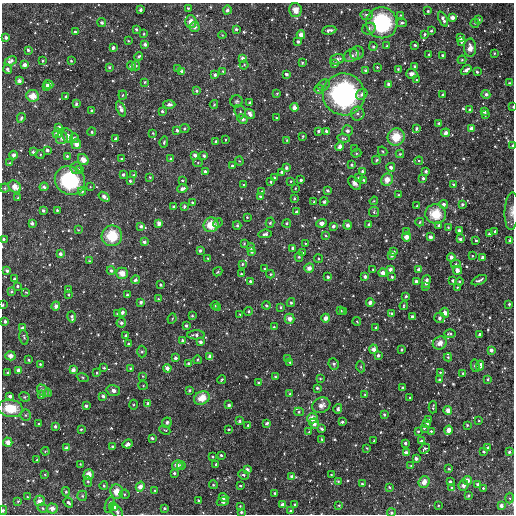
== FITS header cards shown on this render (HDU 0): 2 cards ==
NAXIS1  =                  512
NAXIS2  =                  512

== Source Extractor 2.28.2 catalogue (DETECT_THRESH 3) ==
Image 512 x 512 px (HDU 0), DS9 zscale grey, 1 PNG px = 1 image px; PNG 516 x 516 px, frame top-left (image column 1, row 512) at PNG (2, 3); each listed source drawn as its Kron ellipse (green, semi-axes under 4 px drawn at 4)
Background 2850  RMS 140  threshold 414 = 3 sigma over >= 5 px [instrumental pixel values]
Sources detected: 601; of the 601, the 500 brightest by FLUX_AUTO listed and drawn (101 fainter detections omitted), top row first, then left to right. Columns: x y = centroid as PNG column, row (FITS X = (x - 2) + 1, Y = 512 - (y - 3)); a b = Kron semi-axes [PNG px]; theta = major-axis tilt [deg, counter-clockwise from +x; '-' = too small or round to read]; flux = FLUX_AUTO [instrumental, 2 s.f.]
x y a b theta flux
188 8 3 3 - 1.7e+04
140 10 3 3 - 3.1e+04
227 10 4 4 - 4.1e+04
295 10 7 6 - 8.0e+04
428 11 3 3 - 1.4e+04
366 15 6 5 - 3.2e+04
401 15 3 3 - 1.2e+04
452 17 4 4 - 6.0e+04
443 19 8 4 -66 5.0e+04
478 20 4 3 - 3.1e+04
102 22 4 4 - 2.9e+04
191 22 6 6 - 8.1e+04
382 23 15 15 - 8.5e+05
402 23 5 4 - 2.4e+04
475 23 4 4 - 1.1e+04
194 27 5 5 - 5.0e+04
136 29 3 3 - 2.3e+04
236 29 3 3 - 2.6e+04
369 29 7 5 27 3.3e+04
329 30 7 3 9 4.6e+04
431 31 4 3 - 1.8e+04
75 32 4 3 - 2.5e+04
144 34 3 2 - 1.3e+04
425 34 4 3 - 1.7e+04
222 35 4 4 - 1.1e+04
301 35 4 4 - 6.9e+04
6 38 3 3 - 3.2e+04
460 38 4 3 - 4.1e+04
129 41 3 3 - 1.3e+04
298 41 3 3 - 2.6e+04
461 41 4 4 - 4.1e+04
145 44 3 3 - 3.4e+04
415 45 3 3 - 1.7e+04
373 46 4 4 - 1.9e+04
387 46 3 3 - 1.5e+04
113 47 3 3 - 3.2e+04
470 48 9 6 89 7.4e+04
28 50 3 3 - 2.6e+04
357 53 7 6 - 2.8e+04
494 53 3 3 - 1.1e+04
429 54 3 3 - 1.7e+04
351 55 8 6 29 3.6e+04
442 55 3 3 - 2.1e+04
139 56 4 3 - 1.7e+04
243 58 4 4 - 3.3e+04
337 59 7 5 19 4.4e+04
462 60 4 4 - 1.1e+04
11 61 6 4 26 4.5e+04
43 61 3 3 - 1.6e+04
71 61 3 3 - 1.2e+04
302 62 3 3 - 1.7e+04
335 64 4 3 - 3.1e+04
24 65 4 4 - 5.7e+04
244 65 4 4 - 1.2e+04
131 66 4 4 - 3.1e+04
136 66 4 4 - 1.5e+04
415 66 3 3 - 2.1e+04
109 67 4 4 - 2.2e+04
377 67 3 3 - 1.3e+04
7 69 5 3 - 3.2e+04
178 69 3 3 - 2.2e+04
398 69 3 3 - 1.7e+04
366 70 4 3 - 1.8e+04
466 70 6 3 39 4.3e+04
182 71 3 3 - 3.1e+04
223 71 3 3 - 1.4e+04
477 72 3 3 - 1.5e+04
286 74 3 3 - 3.2e+04
412 74 6 5 - 3.2e+04
215 75 4 3 - 2.7e+04
416 80 3 2 - 1.1e+04
19 81 4 4 - 5.0e+04
145 82 4 3 - 1.6e+04
509 83 3 3 - 1.6e+04
48 84 5 4 - 3.6e+04
388 84 3 3 - 2.7e+04
324 85 6 5 - 2.1e+04
46 87 4 3 - 2.9e+04
319 89 4 4 - 2.4e+04
197 91 4 3 - 2.4e+04
277 94 3 3 - 1.2e+04
344 94 21 21 - 1.8e+06
362 94 6 5 - 3.3e+04
486 94 4 4 - 3.2e+04
123 95 4 4 - 1.2e+04
443 95 3 3 - 3.1e+04
32 96 6 6 - 1.1e+05
66 97 3 3 - 2.0e+04
237 101 6 6 - 1.8e+04
250 102 3 3 - 2.3e+04
76 104 4 3 - 2.8e+04
169 104 6 4 -2 4.2e+04
214 104 4 3 - 1.4e+04
294 107 4 4 - 6.2e+04
513 107 3 2 - 1.2e+04
121 109 8 4 -68 5.7e+04
470 110 3 3 - 3.9e+04
91 111 4 4 - 1.3e+04
162 111 3 3 - 2.0e+04
484 111 4 3 - 2.7e+04
240 112 7 5 -68 1.8e+04
250 114 5 4 - 5.1e+04
357 114 7 7 - 3.2e+04
485 115 3 3 - 2.6e+04
21 118 5 4 - 2.4e+04
276 118 3 2 - 1.3e+04
242 119 5 4 - 3.8e+04
439 123 3 3 - 1.5e+04
59 127 4 3 - 3.8e+04
185 128 5 4 - 1.9e+04
416 129 4 3 - 2.9e+04
471 129 4 4 - 5.7e+04
177 130 3 3 - 2.3e+04
319 131 3 3 - 2.5e+04
326 131 4 3 - 3.3e+04
347 131 5 5 - 2.6e+04
92 132 4 4 - 2.0e+04
57 133 5 5 - 6.7e+04
153 133 3 3 - 1.3e+04
446 133 4 4 - 5.3e+04
68 135 7 5 -75 4.7e+04
303 136 4 3 - 1.3e+04
396 137 9 8 - 2.0e+05
62 138 6 5 - 2.8e+04
74 138 5 4 - 3.4e+04
344 138 6 3 -7 1.5e+04
116 139 3 3 - 3.7e+04
226 140 3 2 - 1.1e+04
287 140 3 3 - 1.3e+04
216 141 3 3 - 1.6e+04
164 142 5 3 - 1.8e+04
76 144 5 5 - 8.0e+04
512 145 3 3 - 1.8e+04
340 147 5 4 - 5.5e+04
355 149 4 4 - 1.0e+04
47 150 3 3 - 3.5e+04
383 151 5 3 - 1.4e+04
33 152 3 3 - 2.1e+04
356 153 5 4 - 1.2e+04
40 154 4 4 - 1.2e+04
400 154 4 4 - 1.3e+04
14 155 4 4 - 5.0e+04
195 155 4 3 - 4.0e+04
67 156 3 3 - 1.6e+04
204 156 3 3 - 2.6e+04
122 159 3 3 - 2.0e+04
171 159 3 3 - 2.4e+04
83 160 6 5 - 9.3e+04
376 160 4 4 - 1.7e+04
239 161 4 4 - 1.0e+04
419 161 4 4 - 1.1e+04
9 163 3 3 - 1.4e+04
198 163 4 4 - 1.2e+04
232 165 3 3 - 1.6e+04
352 165 3 3 - 1.7e+04
391 167 4 4 - 4.0e+04
76 168 6 6 - 2.6e+04
286 168 4 3 - 3.3e+04
80 169 4 4 - 2.5e+04
205 171 3 3 - 2.8e+04
362 171 3 3 - 1.9e+04
426 171 3 3 - 2.2e+04
282 172 4 4 - 3.4e+04
123 174 3 3 - 2.4e+04
134 175 3 3 - 1.7e+04
150 177 3 3 - 1.3e+04
274 178 3 3 - 1.9e+04
358 178 3 3 - 2.7e+04
423 178 3 3 - 2.4e+04
182 180 3 2 - 1.1e+04
301 180 3 3 - 2.4e+04
364 180 3 3 - 2.0e+04
387 180 6 5 - 9.6e+04
70 181 15 14 - 7.4e+05
130 181 3 3 - 2.1e+04
291 181 3 3 - 1.0e+04
271 182 4 3 - 1.8e+04
354 183 8 5 -47 2.9e+04
244 185 3 3 - 1.9e+04
454 185 3 3 - 2.4e+04
15 187 7 5 -46 9.2e+04
44 187 4 3 - 3.6e+04
90 187 3 3 - 1.1e+04
5 188 4 4 - 1.6e+04
295 188 3 2 - 1.0e+04
182 189 5 4 - 4.3e+04
82 191 4 4 - 2.0e+04
262 191 4 4 - 1.0e+04
327 191 3 3 - 2.5e+04
398 195 3 3 - 1.7e+04
260 196 3 3 - 1.7e+04
104 197 6 4 -36 4.9e+04
18 198 3 3 - 1.6e+04
294 199 4 3 - 1.2e+04
374 201 4 3 - 1.1e+04
314 202 3 3 - 1.1e+04
324 202 4 3 - 1.5e+04
193 203 3 3 - 2.1e+04
444 204 4 4 - 3.8e+04
462 204 3 3 - 2.2e+04
417 206 3 3 - 1.8e+04
174 207 4 3 - 2.1e+04
184 207 4 3 - 3.2e+04
43 210 3 3 - 2.4e+04
57 210 3 3 - 1.7e+04
512 211 19 7 87 5.5e+04
297 212 3 3 - 3.3e+04
374 212 5 5 - 1.5e+04
436 214 10 9 - 2.2e+05
247 217 3 3 - 1.1e+04
420 222 4 3 - 1.2e+04
32 223 3 3 - 2.9e+04
159 223 4 4 - 5.7e+04
218 223 5 4 - 1.2e+04
270 223 5 4 - 1.7e+04
287 223 4 4 - 1.7e+04
322 223 5 4 - 6.8e+04
369 224 4 3 - 1.6e+04
211 225 7 7 - 1.7e+05
237 225 4 3 - 1.8e+04
347 225 4 4 - 2.9e+04
439 225 4 4 - 1.9e+04
141 226 4 3 - 3.0e+04
333 226 3 3 - 3.5e+04
448 227 3 3 - 1.2e+04
78 230 3 3 - 1.2e+04
459 230 3 3 - 2.9e+04
495 231 3 3 - 2.2e+04
407 232 4 3 - 2.3e+04
265 234 7 4 6 3.0e+04
489 234 3 3 - 2.1e+04
325 235 4 4 - 1.3e+04
112 236 10 10 - 2.8e+05
406 237 4 4 - 7.6e+04
430 237 4 3 - 4.7e+04
3 239 4 3 - 1.8e+04
460 239 3 3 - 2.8e+04
476 240 3 3 - 1.7e+04
510 240 4 3 - 2.7e+04
144 242 3 3 - 3.2e+04
244 244 4 3 - 1.2e+04
305 244 4 3 - 1.4e+04
251 248 4 4 - 2.8e+04
293 248 3 3 - 3.4e+04
200 250 3 3 - 2.8e+04
394 251 3 3 - 1.3e+04
252 252 4 3 - 2.0e+04
302 253 3 3 - 2.5e+04
60 254 4 4 - 3.8e+04
392 255 4 3 - 3.9e+04
472 256 3 3 - 1.1e+04
299 257 5 4 - 2.3e+04
451 257 4 4 - 5.1e+04
482 257 3 3 - 3.6e+04
208 258 3 2 - 1.2e+04
318 259 4 4 - 1.3e+04
89 261 3 3 - 1.3e+04
242 264 4 4 - 1.7e+04
456 264 5 4 - 1.4e+04
265 268 4 3 - 1.5e+04
309 268 5 5 - 6.1e+04
111 270 4 4 - 2.9e+04
373 270 3 3 - 1.1e+04
390 270 4 4 - 4.9e+04
419 270 4 3 - 5.1e+04
457 270 4 4 - 5.6e+04
7 271 4 3 - 3.2e+04
218 272 5 4 - 1.1e+04
122 273 6 5 - 1.0e+05
383 273 4 4 - 6.4e+04
241 274 3 3 - 1.7e+04
270 274 4 4 - 1.5e+04
328 277 4 3 - 2.4e+04
365 277 4 3 - 3.8e+04
392 277 3 3 - 2.2e+04
14 279 3 3 - 2.9e+04
135 280 4 4 - 3.0e+04
453 280 3 3 - 2.1e+04
479 280 8 3 25 2.8e+04
250 281 4 3 - 2.4e+04
416 281 3 3 - 3.4e+04
426 281 6 3 75 7.4e+04
459 281 4 4 - 1.9e+04
161 285 3 3 - 1.7e+04
18 286 3 3 - 2.1e+04
425 287 3 2 - 1.1e+04
457 287 4 4 - 1.1e+04
68 289 3 2 - 1.6e+04
12 291 3 3 - 2.1e+04
26 292 4 4 - 1.4e+04
69 295 4 3 - 1.2e+04
127 295 3 3 - 2.0e+04
406 296 3 3 - 1.7e+04
158 299 4 4 - 1.1e+04
141 302 3 3 - 3.1e+04
291 303 4 3 - 1.8e+04
370 303 4 3 - 4.4e+04
509 304 3 3 - 1.9e+04
3 305 3 3 - 1.3e+04
215 305 4 3 - 1.2e+04
266 305 4 4 - 2.1e+04
56 306 4 4 - 4.3e+04
404 306 4 2 - 1.4e+04
281 307 3 3 - 1.6e+04
218 308 3 3 - 1.1e+04
248 311 4 4 - 1.2e+04
340 311 3 3 - 2.1e+04
122 312 3 3 - 3.5e+04
344 312 3 3 - 1.8e+04
392 313 4 3 - 2.1e+04
445 313 5 4 - 5.6e+04
117 314 3 3 - 1.1e+04
240 315 4 3 - 1.6e+04
192 316 3 3 - 1.5e+04
412 316 3 3 - 2.4e+04
72 317 5 3 - 3.4e+04
326 318 4 4 - 6.1e+04
439 318 5 5 - 3.6e+04
172 319 5 3 - 1.2e+04
289 319 5 5 - 6.2e+04
5 321 3 3 - 3.0e+04
357 321 4 3 - 1.1e+04
121 323 5 4 - 3.6e+04
186 325 3 3 - 2.0e+04
274 327 4 3 - 1.1e+04
23 328 4 4 - 4.2e+04
376 328 4 3 - 1.6e+04
450 333 6 4 0 1.5e+04
480 334 3 3 - 2.4e+04
126 335 3 3 - 2.1e+04
196 335 8 4 3 3.6e+04
24 337 7 4 -78 1.8e+04
182 340 4 3 - 2.6e+04
200 342 3 3 - 3.3e+04
440 343 7 6 - 5.9e+04
129 344 4 3 - 2.4e+04
374 349 4 4 - 6.1e+04
402 350 3 3 - 1.3e+04
491 350 4 4 - 3.8e+04
142 352 6 5 - 1.7e+04
378 355 3 3 - 2.9e+04
10 356 5 4 - 6.6e+04
210 356 4 3 - 4.2e+04
448 357 4 4 - 1.2e+04
175 358 4 3 - 3.9e+04
287 359 3 3 - 2.8e+04
29 360 3 3 - 1.7e+04
197 360 4 3 - 1.0e+04
290 362 3 3 - 1.5e+04
189 363 3 3 - 3.2e+04
40 364 3 3 - 1.4e+04
334 364 6 5 - 1.9e+04
475 366 6 4 -78 2.1e+04
480 366 5 4 - 5.5e+04
361 367 5 3 - 1.2e+04
104 368 3 3 - 1.9e+04
130 368 4 3 - 1.7e+04
167 368 4 4 - 5.3e+04
18 370 4 4 - 4.7e+04
73 370 4 4 - 5.6e+04
8 372 3 3 - 1.7e+04
440 372 4 3 - 1.2e+04
97 373 4 3 - 1.4e+04
463 373 3 3 - 1.6e+04
143 376 3 3 - 1.3e+04
83 377 6 4 -20 1.2e+04
275 377 3 3 - 1.3e+04
320 379 3 2 - 1.1e+04
488 379 4 4 - 1.9e+04
222 380 5 3 - 1.8e+04
440 380 3 3 - 3.7e+04
259 383 4 3 - 2.3e+04
143 385 5 4 - 1.0e+04
402 387 3 3 - 1.7e+04
317 388 3 3 - 2.1e+04
113 390 7 5 -15 2.9e+04
43 391 7 5 -46 3.3e+04
189 391 4 3 - 1.6e+04
47 393 5 4 - 1.8e+04
290 394 3 3 - 1.8e+04
365 394 3 3 - 1.0e+04
42 395 4 3 - 3.8e+04
10 396 3 3 - 4.0e+04
103 396 3 3 - 3.0e+04
24 397 5 4 - 1.4e+04
202 398 8 6 28 1.4e+05
410 398 3 3 - 1.3e+04
148 404 4 4 - 3.4e+04
134 405 5 3 - 1.2e+04
229 405 3 3 - 2.8e+04
321 405 9 7 27 5.9e+04
86 406 3 3 - 2.9e+04
433 407 6 2 87 1.4e+04
10 408 13 8 -9 2.3e+05
338 409 5 4 - 2.7e+04
448 410 4 4 - 6.6e+04
299 412 5 4 - 1.4e+04
384 414 4 3 - 1.7e+04
26 415 5 5 - 1.6e+04
312 418 5 5 - 9.2e+04
429 420 3 3 - 1.7e+04
239 421 3 3 - 2.9e+04
479 421 3 2 - 1.0e+04
342 422 3 3 - 2.3e+04
167 423 5 5 - 2.2e+04
267 423 3 3 - 2.2e+04
39 424 3 2 - 1.2e+04
314 424 5 5 - 4.8e+04
427 424 3 3 - 2.8e+04
248 425 3 3 - 1.5e+04
467 425 3 3 - 1.8e+04
55 426 3 3 - 2.8e+04
424 428 3 3 - 1.3e+04
81 429 3 3 - 1.4e+04
229 429 3 3 - 1.1e+04
322 429 3 3 - 2.6e+04
165 430 6 3 -24 1.1e+04
448 430 4 4 - 7.6e+04
418 431 3 3 - 1.3e+04
431 431 3 3 - 1.5e+04
309 432 4 3 - 1.1e+04
152 438 3 3 - 1.7e+04
322 439 3 3 - 1.4e+04
374 440 3 2 - 1.4e+04
421 441 3 3 - 2.4e+04
8 442 5 4 - 7.1e+04
405 443 3 3 - 2.5e+04
128 444 5 3 - 5.0e+04
112 446 3 3 - 1.6e+04
67 448 4 3 - 4.8e+04
367 448 3 3 - 1.4e+04
488 448 3 3 - 3.5e+04
425 449 5 4 - 2.8e+04
45 451 4 3 - 1.1e+04
483 451 3 3 - 2.2e+04
509 452 3 3 - 2.5e+04
406 453 4 4 - 5.5e+04
221 455 3 3 - 2.5e+04
213 457 3 3 - 1.3e+04
416 459 4 3 - 4.6e+04
37 460 3 3 - 1.7e+04
80 464 3 3 - 1.2e+04
177 465 5 4 - 6.3e+04
181 465 4 3 - 1.5e+04
216 465 4 3 - 2.0e+04
411 466 3 3 - 1.1e+04
247 469 3 3 - 3.8e+04
449 469 3 3 - 1.4e+04
174 473 3 3 - 1.8e+04
45 474 3 3 - 1.1e+04
89 474 5 5 - 9.2e+04
243 475 5 4 - 1.5e+04
331 475 3 2 - 1.0e+04
291 476 3 3 - 2.8e+04
467 480 4 4 - 6.7e+04
88 481 5 4 - 1.8e+04
338 481 3 3 - 1.4e+04
424 482 6 5 - 8.7e+04
450 482 3 3 - 3.3e+04
362 484 4 3 - 1.3e+04
478 484 3 3 - 2.3e+04
213 485 4 4 - 1.3e+04
463 485 5 4 - 5.5e+04
104 486 4 4 - 1.7e+04
140 486 5 4 - 6.3e+04
240 486 3 2 - 1.3e+04
389 487 4 3 - 1.3e+04
452 488 4 4 - 2.4e+04
483 488 3 3 - 1.5e+04
155 490 3 3 - 2.1e+04
66 492 5 4 - 2.0e+04
117 492 7 6 - 1.3e+05
275 493 3 3 - 1.5e+04
125 494 5 4 - 1.4e+04
468 495 3 3 - 1.7e+04
82 496 5 5 - 1.4e+04
27 497 4 3 - 1.0e+04
224 497 5 3 - 5.2e+04
509 498 5 3 - 1.1e+04
198 500 3 3 - 1.1e+04
18 501 3 3 - 1.3e+04
40 501 5 5 - 6.5e+04
223 502 6 4 16 4.9e+04
68 503 5 3 - 2.5e+04
295 504 3 3 - 2.2e+04
110 505 9 4 72 5.3e+04
283 505 4 4 - 5.7e+04
339 505 3 3 - 1.6e+04
438 505 3 2 - 1.2e+04
240 506 3 3 - 1.1e+04
501 506 4 4 - 4.7e+04
113 507 4 4 - 6.5e+04
43 508 5 4 - 1.8e+04
52 508 5 5 - 6.6e+04
165 508 3 3 - 2.1e+04
3 510 4 3 - 1.5e+04
117 511 8 5 -48 2.5e+04
291 511 3 3 - 3.4e+04
241 512 3 3 - 2.1e+04
391 513 4 4 - 2.0e+04
At the frame edge (FLAGS 8, measured only in part): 8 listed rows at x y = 513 107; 512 145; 512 211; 3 239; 3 305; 501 506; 3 510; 391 513
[101 fainter detections neither listed nor drawn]

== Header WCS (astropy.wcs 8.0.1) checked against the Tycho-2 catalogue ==
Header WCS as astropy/WCSLIB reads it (CRVAL/CRPIX/CD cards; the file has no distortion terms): RA---TAN/DEC--TAN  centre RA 07:58:29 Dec +59:55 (119.62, +59.92 deg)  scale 3.52 arcsec/px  FOV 30.0' x 30.0'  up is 0 deg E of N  parity normal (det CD < 0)
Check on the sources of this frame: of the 60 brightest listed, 7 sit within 5.2 arcsec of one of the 9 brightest Tycho-2 stars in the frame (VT <= 12.85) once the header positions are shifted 1.74 arcsec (1.59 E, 0.70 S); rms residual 1.75 arcsec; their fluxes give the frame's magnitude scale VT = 25.02 - 2.5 log10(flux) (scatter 0.03 mag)
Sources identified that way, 7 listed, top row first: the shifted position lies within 5.2 arcsec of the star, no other Tycho-2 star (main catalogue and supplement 1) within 10.4 arcsec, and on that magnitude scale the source's flux lands within +1.5 / -3 mag of the star's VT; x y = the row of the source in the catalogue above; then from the Tycho-2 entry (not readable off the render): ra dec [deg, ICRS J2000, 3 dp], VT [Tycho-2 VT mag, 2 dp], TYC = Tycho-2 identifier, HIP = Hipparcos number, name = IAU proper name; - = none
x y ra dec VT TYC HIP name
382 23 119.378 +60.148 9.74 4113-416-1 - -
344 94 119.453 +60.078 8.54 4113-636-1 38912 -
396 137 119.352 +60.037 11.78 4113-990-1 - -
387 180 119.370 +59.995 12.85 3795-24-1 - -
70 181 119.990 +59.994 10.35 3795-152-1 - -
436 214 119.275 +59.961 11.64 3795-6-1 - -
112 236 119.907 +59.940 11.42 3795-136-1 - -